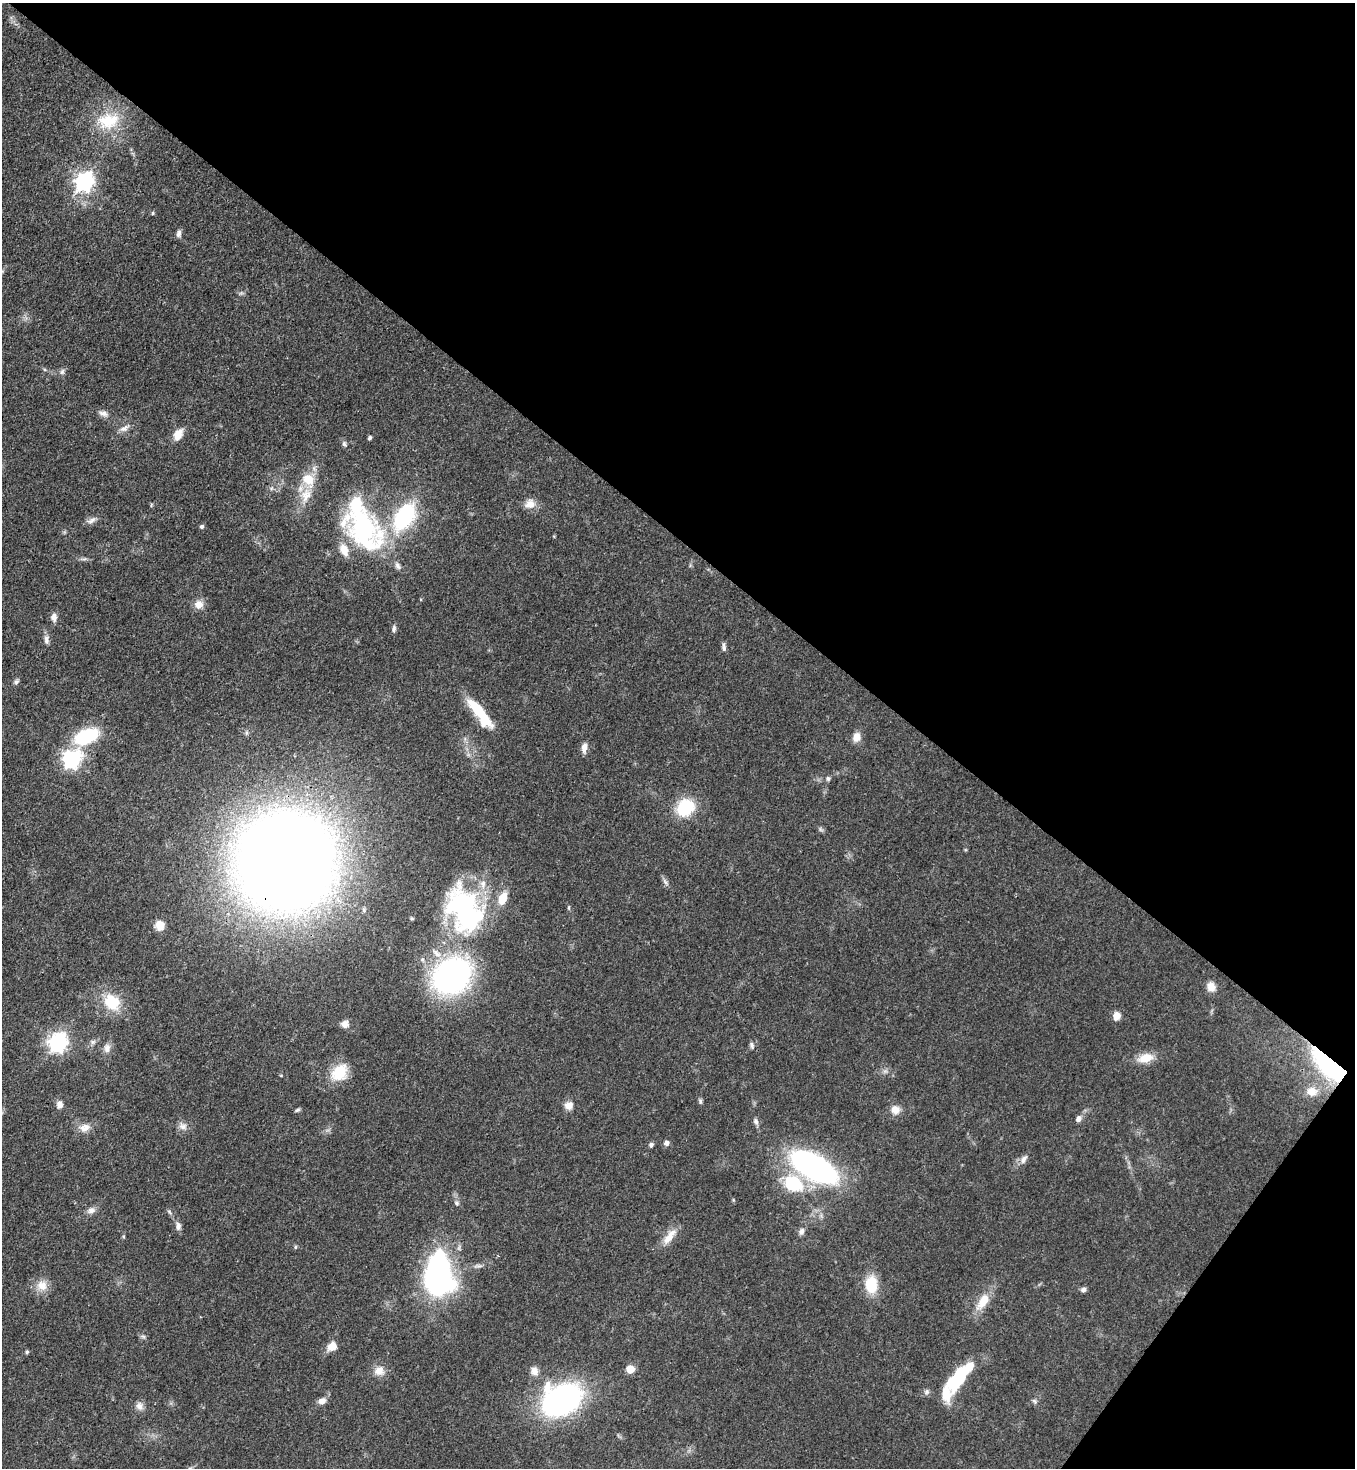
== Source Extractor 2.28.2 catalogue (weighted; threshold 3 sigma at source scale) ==
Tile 8 of 4 x 4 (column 4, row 2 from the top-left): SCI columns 4424-5776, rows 2989-4454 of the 6001 x 5978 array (HDU 1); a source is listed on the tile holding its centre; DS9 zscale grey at full resolution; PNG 1357 x 1470 px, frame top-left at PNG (2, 3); no overlay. Shown black and unused: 40% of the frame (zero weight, under 3 of 4 exposures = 7% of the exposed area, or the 3 px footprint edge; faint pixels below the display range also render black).
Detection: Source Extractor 2.28.2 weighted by HDU 2 'WHT'; one run over the whole footprint, this tile lists its part. Background 0.0665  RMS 0.0038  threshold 0.017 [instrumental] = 3 sigma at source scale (4.5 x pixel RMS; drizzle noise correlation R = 1.50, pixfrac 1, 0.05/0.05 arcsec/px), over >= 5 px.
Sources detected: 94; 2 inside a brighter object's white glare — not listed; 5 inside a brighter listed object's ellipse — not listed separately; the other 87 listed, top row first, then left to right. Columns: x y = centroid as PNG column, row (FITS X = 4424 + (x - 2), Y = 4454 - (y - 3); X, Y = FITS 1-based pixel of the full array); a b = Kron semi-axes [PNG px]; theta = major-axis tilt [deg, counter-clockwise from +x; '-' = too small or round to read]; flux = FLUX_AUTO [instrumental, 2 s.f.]
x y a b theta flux
108 121 34 21 9 15
84 181 8 7 - 150
153 213 6 3 89 0.38
179 233 10 6 77 1.2
62 372 8 6 73 1
103 413 12 7 -15 1.8
124 428 13 7 27 2
178 434 14 9 64 4.4
370 438 4 4 - 0.81
344 444 9 5 -64 0.93
308 480 19 14 -53 7.6
530 504 14 12 28 3.5
404 517 35 21 56 34
91 520 14 6 28 1.7
202 526 5 5 - 0.79
364 530 47 32 -51 69
398 566 11 6 -63 1.3
199 604 12 11 - 3
54 617 10 7 -86 2
394 629 9 5 82 0.99
46 640 12 6 -82 1.6
724 647 12 5 -84 1.1
16 681 8 5 45 0.84
480 713 37 10 -52 16
86 736 25 14 23 24
856 737 11 9 76 3.2
584 748 12 6 82 2.3
71 759 8 7 - 120
828 779 6 5 - 0.75
685 808 17 15 42 19
821 829 8 4 -45 0.72
286 862 64 64 - 900
665 882 10 4 -56 1.1
502 898 12 7 69 7.5
464 910 60 38 -66 68
160 925 7 6 - 7.9
452 976 32 25 39 110
1211 987 11 10 - 2.9
112 1002 21 17 -51 12
1116 1016 9 7 74 3.3
345 1024 9 9 - 2.2
58 1042 7 7 - 170
93 1042 8 6 21 1
752 1045 9 5 -70 0.93
107 1048 12 8 81 2.3
1145 1058 18 11 17 6.2
1332 1066 36 13 -38 85
339 1072 21 17 51 11
1312 1091 15 12 -4 4.6
700 1101 8 4 -77 0.77
59 1104 9 7 86 2
569 1105 11 9 19 2.8
297 1110 6 4 18 0.71
895 1110 12 11 - 3.2
1079 1119 8 6 63 1.6
756 1121 9 7 -73 1.2
183 1126 11 8 -13 2.1
84 1128 15 11 14 3.6
666 1143 6 6 - 1.3
651 1145 6 5 - 0.84
1023 1159 12 7 63 1.9
814 1167 37 17 -30 120
793 1183 27 20 -33 18
457 1203 7 6 - 0.89
91 1210 9 9 - 1.9
169 1212 8 3 -45 0.58
178 1226 10 7 89 1.7
801 1231 10 6 68 1.5
669 1236 27 9 53 5
295 1247 6 3 72 0.44
438 1274 42 26 -89 93
871 1284 20 14 90 10
42 1285 15 14 - 4.7
1083 1290 7 6 - 1.1
983 1301 22 10 56 7.6
143 1336 7 4 -19 0.7
332 1346 9 8 - 4.9
27 1352 4 4 - 0.65
630 1369 6 6 - 6.7
379 1371 14 12 15 3.7
534 1371 11 9 -86 2.6
954 1382 31 18 42 16
927 1392 8 7 - 1
562 1400 33 25 26 100
322 1401 10 7 17 2.1
1035 1401 7 5 -68 0.81
139 1406 11 9 -56 2.1
Overlapping masked pixels (flux is a lower limit): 3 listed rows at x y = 286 862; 1332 1066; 562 1400